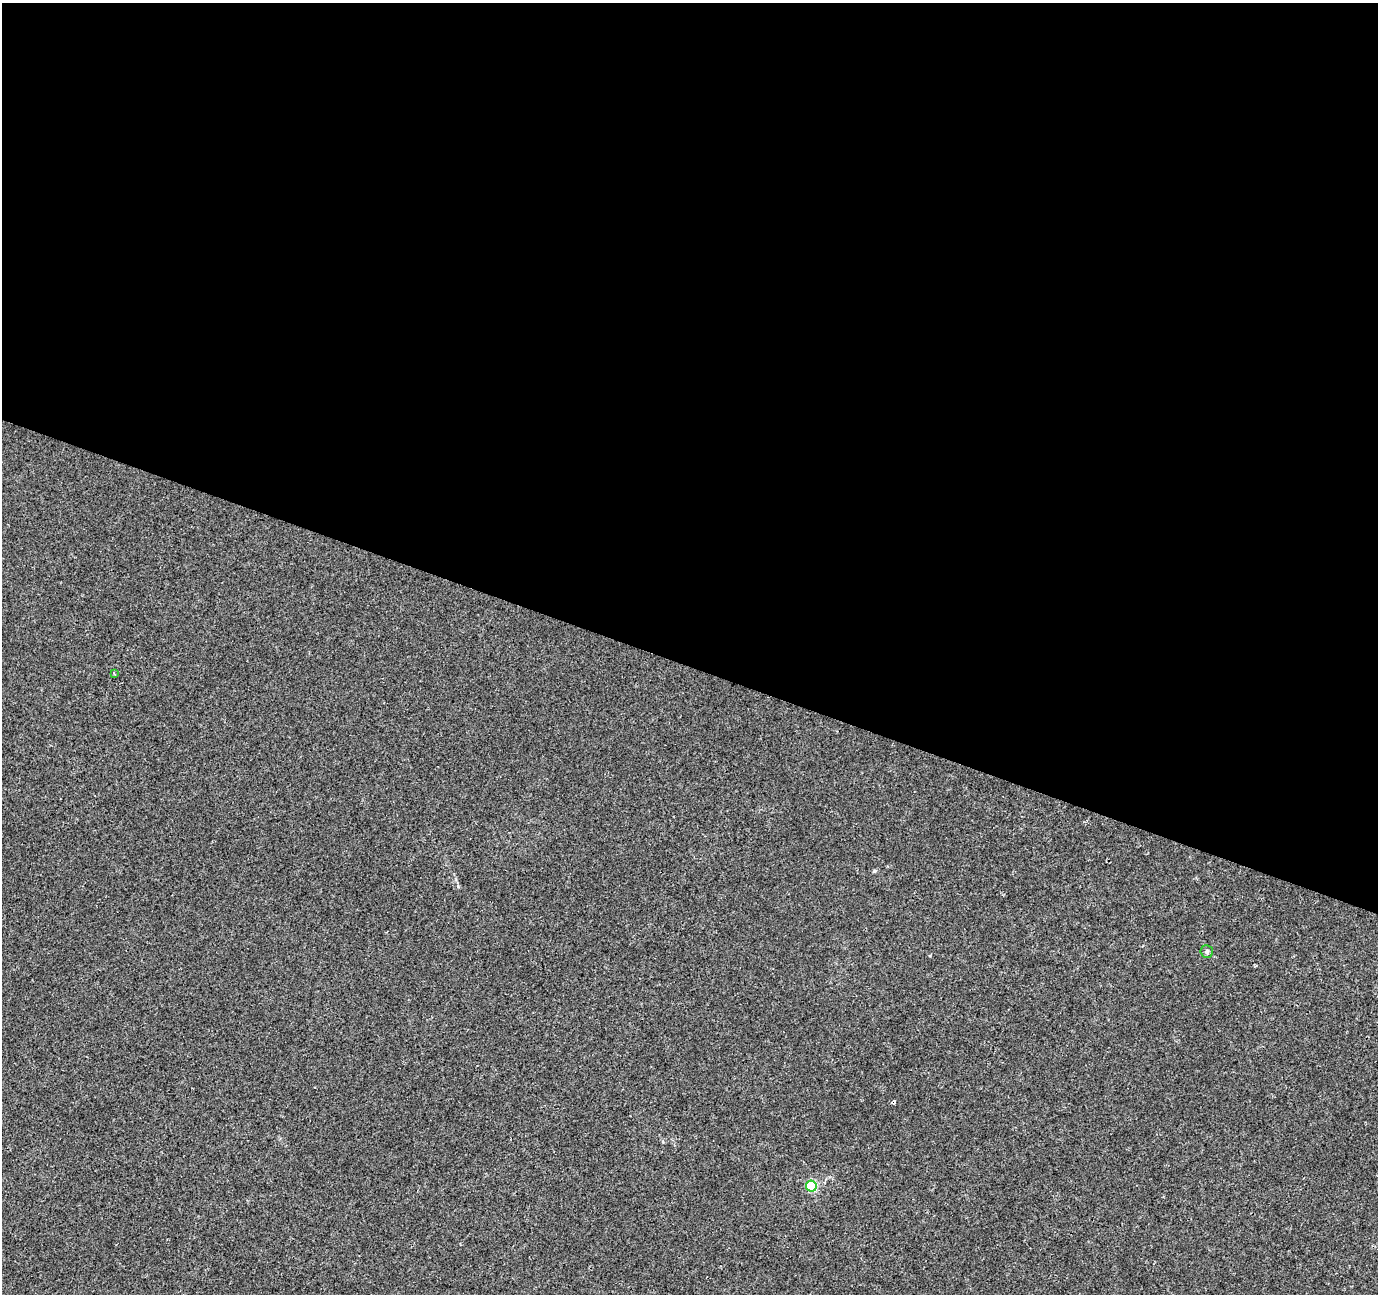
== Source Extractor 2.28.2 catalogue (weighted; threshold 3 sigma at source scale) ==
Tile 3 of 4 x 4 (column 3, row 1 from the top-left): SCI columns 2762-4137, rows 4151-5442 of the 5514 x 5652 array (HDU 1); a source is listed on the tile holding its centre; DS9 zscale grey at full resolution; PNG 1380 x 1296 px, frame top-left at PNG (2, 3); each listed source drawn as its Kron ellipse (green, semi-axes under 4 px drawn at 4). Shown black and unused: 51% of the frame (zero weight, under 3 of 4 exposures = <1% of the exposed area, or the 3 px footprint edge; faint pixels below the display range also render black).
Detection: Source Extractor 2.28.2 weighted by HDU 2 'WHT'; one run over the whole footprint, this tile lists its part. Background 1.69e-04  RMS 0.0017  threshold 0.00747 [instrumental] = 3 sigma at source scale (4.5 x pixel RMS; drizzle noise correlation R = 1.50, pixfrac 1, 0.0396/0.0396 arcsec/px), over >= 5 px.
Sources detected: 4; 1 cosmic-ray / hot-pixel residue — neither listed nor drawn; the other 3 listed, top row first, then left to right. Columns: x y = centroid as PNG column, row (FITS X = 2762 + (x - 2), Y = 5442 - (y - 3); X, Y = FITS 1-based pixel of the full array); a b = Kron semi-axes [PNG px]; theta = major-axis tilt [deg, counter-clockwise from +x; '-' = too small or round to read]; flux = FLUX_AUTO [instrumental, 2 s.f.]
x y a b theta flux
114 674 3 3 - 0.18
1207 952 6 6 - 0.35
811 1186 5 5 - 11